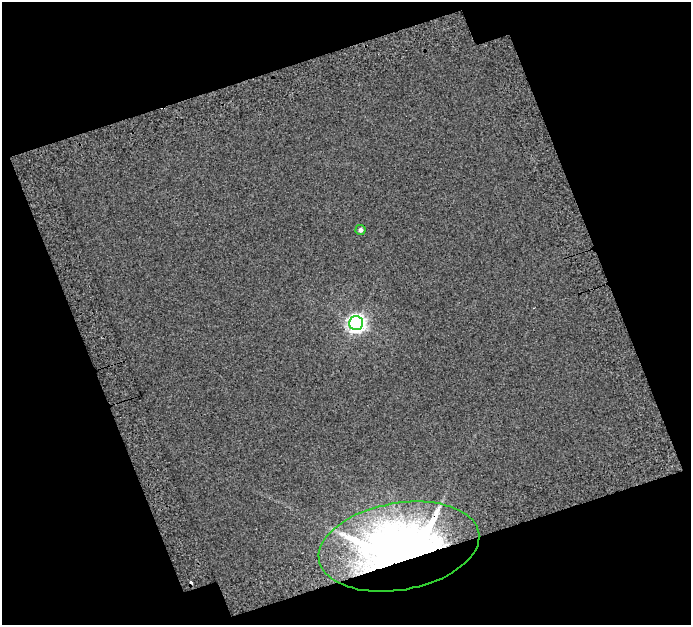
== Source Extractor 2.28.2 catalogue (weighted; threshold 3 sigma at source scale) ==
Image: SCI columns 43-731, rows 69-691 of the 774 x 758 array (HDU 1 of 3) = the unmasked area's bounding box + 8 px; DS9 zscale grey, full resolution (1 PNG px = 1 image px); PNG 693 x 627 px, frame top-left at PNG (2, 2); each listed source drawn as its Kron ellipse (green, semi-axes under 4 px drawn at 4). Shown black and unused: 40% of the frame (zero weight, under 3 of 5 exposures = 22% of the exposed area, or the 3 px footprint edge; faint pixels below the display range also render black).
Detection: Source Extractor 2.28.2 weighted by HDU 2 'WHT'. Background 0.0172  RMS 0.019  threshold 0.0834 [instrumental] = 3 sigma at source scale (4.5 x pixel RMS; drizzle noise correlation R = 1.50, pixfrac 1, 0.0396/0.0396 arcsec/px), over >= 5 px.
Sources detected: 4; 1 cosmic-ray / hot-pixel residue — neither listed nor drawn; the other 3 listed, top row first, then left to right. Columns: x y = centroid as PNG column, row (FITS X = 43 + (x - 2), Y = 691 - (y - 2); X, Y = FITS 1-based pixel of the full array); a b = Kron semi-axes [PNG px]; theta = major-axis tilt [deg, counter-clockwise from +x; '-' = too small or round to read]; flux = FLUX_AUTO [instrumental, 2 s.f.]
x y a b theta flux
361 230 5 5 - 5.9
356 323 7 7 - 770
399 546 81 43 10 1300
Overlapping masked pixels (flux is a lower limit): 1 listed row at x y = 399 546